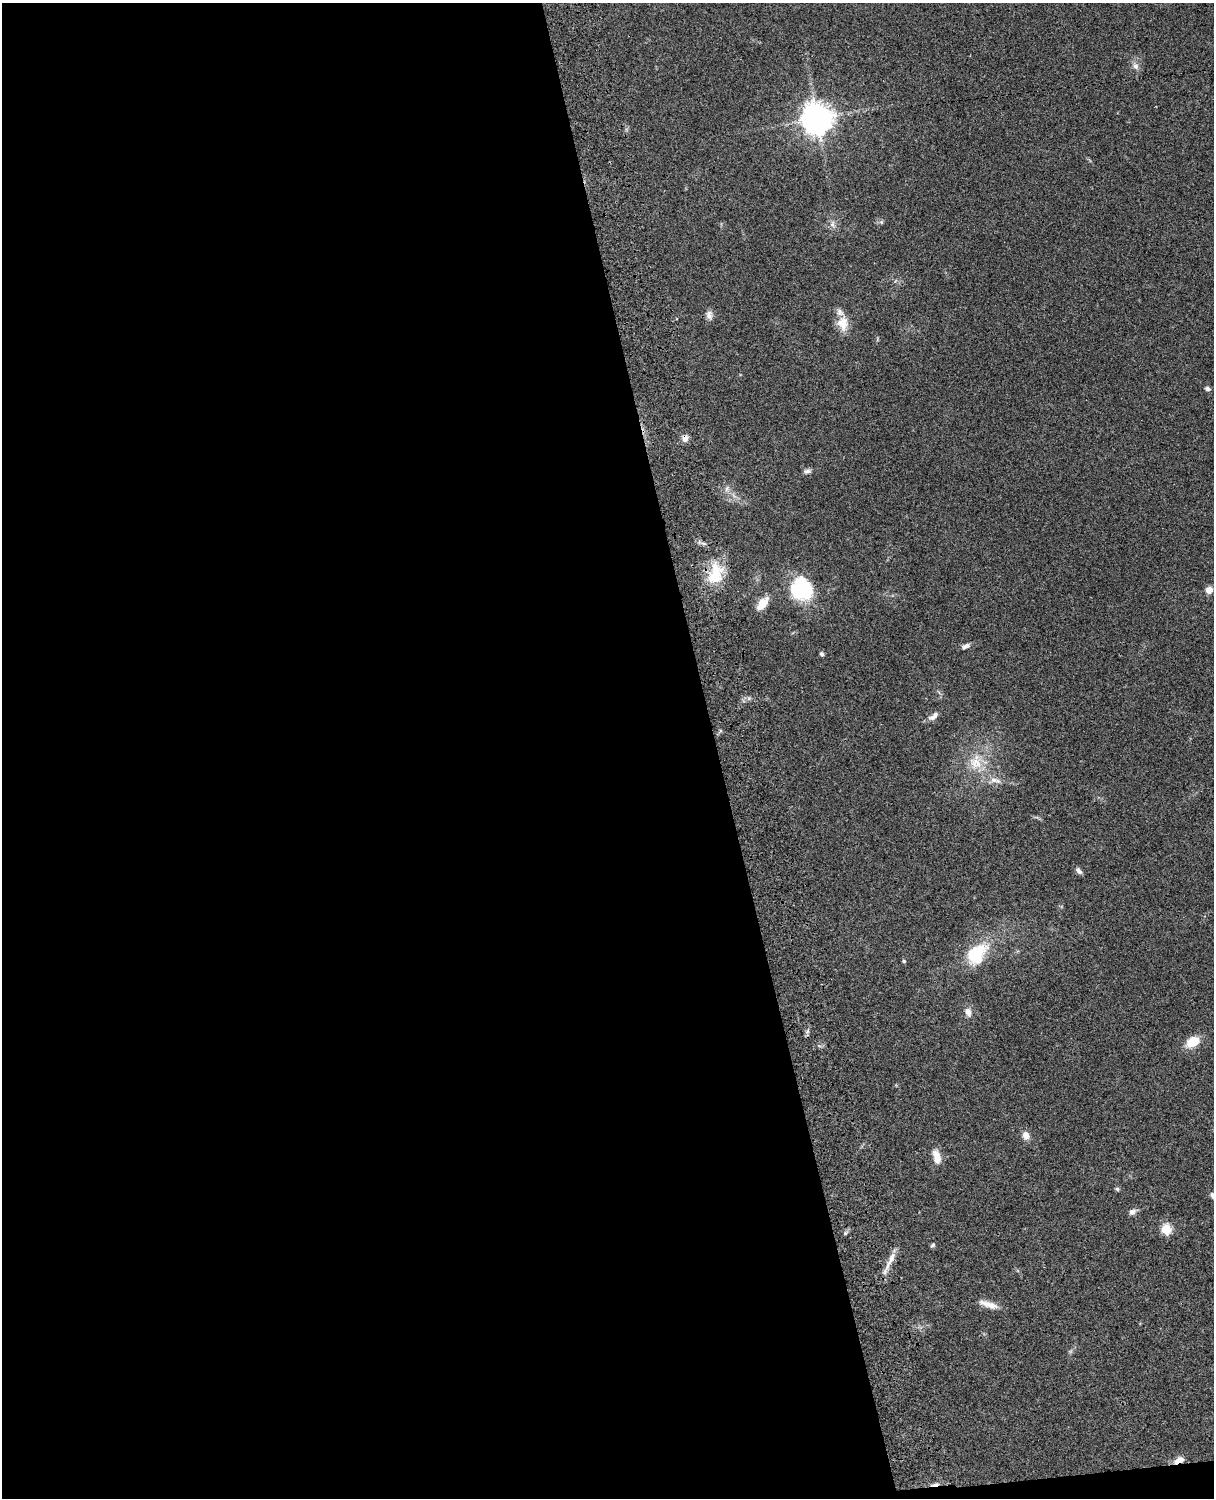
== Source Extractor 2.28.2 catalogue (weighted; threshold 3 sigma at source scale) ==
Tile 9 of 4 x 3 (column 1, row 3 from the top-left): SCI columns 121-1332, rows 277-1772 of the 5087 x 4926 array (HDU 1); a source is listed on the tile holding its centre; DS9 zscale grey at full resolution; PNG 1216 x 1500 px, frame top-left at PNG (2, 3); no overlay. Shown black and unused: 60% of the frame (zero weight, under 3 of 4 exposures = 6% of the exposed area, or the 3 px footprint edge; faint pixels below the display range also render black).
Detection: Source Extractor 2.28.2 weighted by HDU 2 'WHT'; one run over the whole footprint, this tile lists its part. Background 0.0768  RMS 0.0058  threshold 0.0259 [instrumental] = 3 sigma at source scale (4.5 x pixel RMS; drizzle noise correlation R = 1.50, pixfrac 1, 0.05/0.05 arcsec/px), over >= 5 px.
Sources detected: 39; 1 inside a brighter listed object's ellipse — not listed separately; the other 38 listed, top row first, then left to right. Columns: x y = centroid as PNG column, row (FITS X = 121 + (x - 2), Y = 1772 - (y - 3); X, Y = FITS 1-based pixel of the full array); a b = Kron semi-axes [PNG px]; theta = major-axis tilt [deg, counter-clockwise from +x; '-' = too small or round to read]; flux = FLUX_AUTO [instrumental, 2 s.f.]
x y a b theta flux
1135 66 9 7 -47 2.9
817 119 11 10 - 780
881 222 6 5 - 0.98
832 224 11 7 -79 2.7
709 315 13 8 -88 3
843 323 21 15 -86 8.8
1208 389 7 5 -20 1.5
685 438 9 8 - 3.2
807 471 10 6 18 1.8
727 489 9 6 75 2.2
715 577 29 20 28 17
802 589 28 25 -49 36
1209 590 8 7 - 4.3
762 604 16 9 52 8.3
966 646 12 6 21 2.2
822 654 5 4 - 1.3
934 716 16 7 38 3.3
976 762 26 22 13 18
994 780 13 8 4 4
1079 871 10 6 -50 2
977 954 29 19 52 27
904 961 5 4 - 0.85
968 1012 12 9 -66 3.4
808 1031 7 4 88 1.2
1192 1042 12 8 29 13
1026 1135 11 9 -64 3.8
937 1157 18 9 -77 6.5
1117 1189 6 4 -3 1
1212 1195 8 5 -77 1.5
1132 1212 9 6 26 2.4
1166 1229 6 5 - 34
845 1233 6 5 - 0.95
933 1245 6 4 48 1
890 1260 33 6 64 6.1
988 1304 25 7 -18 6
1070 1351 7 5 30 1
1179 1460 16 7 24 4
935 1484 12 4 12 2.3
Overlapping masked pixels (flux is a lower limit): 3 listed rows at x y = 685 438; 1179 1460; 935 1484
Isophote crosses this tile's border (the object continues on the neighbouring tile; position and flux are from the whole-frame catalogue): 1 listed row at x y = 1212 1195